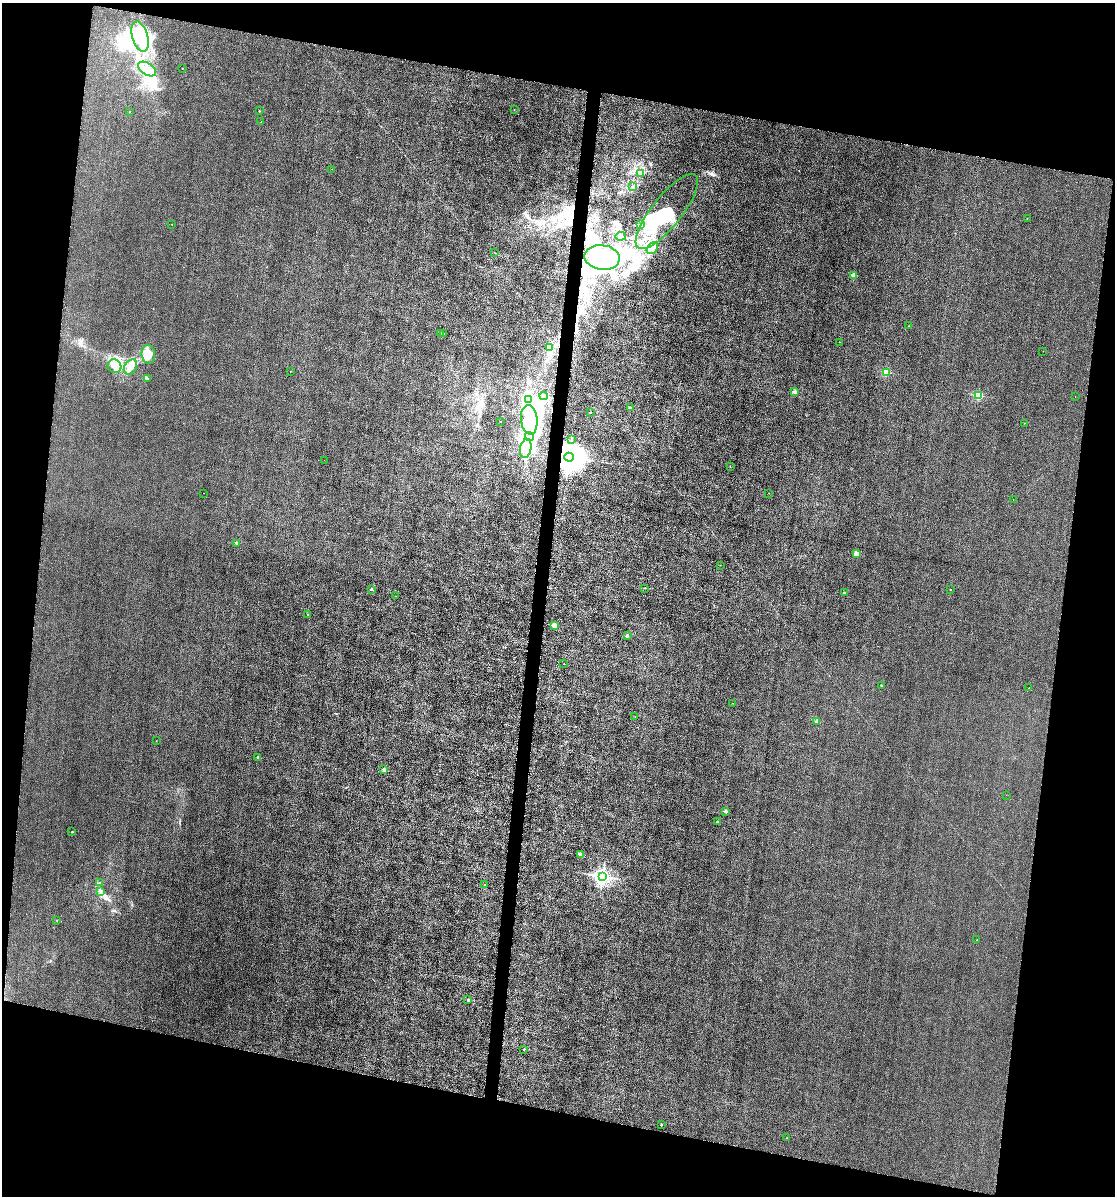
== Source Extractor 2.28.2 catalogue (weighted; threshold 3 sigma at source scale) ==
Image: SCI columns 232-4682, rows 5-4777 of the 4800 x 4779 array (HDU 1 of 3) = the unmasked area's bounding box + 8 px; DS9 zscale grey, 4 x 4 block average (1 PNG px = mean of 4 x 4 image px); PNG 1117 x 1198 px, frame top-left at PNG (2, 3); each listed source drawn as its Kron ellipse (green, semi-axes under 4 px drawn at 4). Shown black and unused: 23% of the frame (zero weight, under 3 of 6 exposures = <1% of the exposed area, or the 3 px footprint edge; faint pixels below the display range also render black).
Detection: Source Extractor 2.28.2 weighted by HDU 2 'WHT'. Background 0.00826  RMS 0.0031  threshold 0.0128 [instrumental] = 3 sigma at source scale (4.09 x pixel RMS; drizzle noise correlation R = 1.36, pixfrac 0.8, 0.05/0.05 arcsec/px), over >= 5 px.
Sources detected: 106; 17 inside a brighter object's white glare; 1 cosmic-ray / hot-pixel residue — neither listed nor drawn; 3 inside a brighter listed object's ellipse — not listed separately; the other 85 listed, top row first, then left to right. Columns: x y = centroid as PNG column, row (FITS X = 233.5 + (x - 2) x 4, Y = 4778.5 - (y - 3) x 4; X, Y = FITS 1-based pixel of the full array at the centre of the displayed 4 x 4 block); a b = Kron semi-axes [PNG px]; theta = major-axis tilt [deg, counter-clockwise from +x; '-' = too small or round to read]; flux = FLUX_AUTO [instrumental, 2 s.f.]
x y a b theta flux
140 36 15 7 -74 33
182 68 2 2 - 1.1
147 69 10 6 -34 15
514 110 2 2 - 0.51
259 111 2 2 - 1.8
129 112 2 2 - 1.7
261 122 2 2 - 0.87
332 169 2 2 - 0.29
640 173 3 2 - 2.1
633 186 4 2 - 1.6
667 211 46 15 51 80
1027 218 2 2 - 0.62
172 224 2 2 - 0.71
640 225 4 2 - 1.3
621 236 5 4 - 4.6
652 248 6 5 - 15
495 253 2 2 - 0.44
602 257 18 12 -9 620
854 275 2 2 - 36
909 326 2 2 - 0.39
440 333 2 2 - 4.1
444 334 2 2 - 2
839 342 2 2 - 0.82
549 348 2 2 - 0.96
1043 351 2 2 - 0.23
148 354 9 6 -84 37
114 366 7 6 - 11
130 367 8 5 54 19
290 371 2 2 - 0.72
886 372 2 2 - 90
147 379 3 2 - 1.2
795 392 2 2 - 20
544 396 4 3 - 3.7
978 396 2 2 - 110
1075 397 2 2 - 0.33
529 399 2 2 - 1.5
630 408 2 2 - 6
590 412 2 2 - 2.6
529 420 15 8 -84 62
500 421 2 2 - 0.93
1024 423 2 2 - 0.61
529 436 4 3 - 11
571 440 3 2 - 0.75
526 448 10 5 79 17
569 457 5 4 - 5000
324 460 2 2 - 0.26
730 467 2 2 - 0.38
204 493 2 2 - 0.39
769 493 2 2 - 0.39
1013 499 2 2 - 0.33
236 543 2 2 - 5
856 554 2 2 - 31
720 565 2 2 - 0.24
645 588 2 2 - 0.54
371 589 2 2 - 5.5
950 590 2 2 - 1.2
844 593 2 2 - 4.3
395 596 2 2 - 0.35
307 615 2 2 - 0.61
554 625 2 2 - 40
627 636 2 2 - 7.1
564 664 2 2 - 0.99
881 685 2 2 - 1.9
1029 688 2 2 - 0.7
732 703 2 2 - 0.34
635 717 2 2 - 0.37
817 721 2 2 - 19
156 741 2 2 - 0.29
258 757 2 2 - 11
383 770 2 2 - 11
1006 795 2 2 - 0.23
726 811 2 2 - 10
717 822 2 2 - 4.8
72 832 2 2 - 2.1
580 854 2 2 - 20
602 877 3 2 - 730
99 883 2 2 - 1.2
485 885 2 2 - 0.48
101 891 3 2 - 1.7
57 920 2 2 - 0.51
977 940 2 2 - 0.62
468 1000 2 2 - 9.4
524 1049 2 2 - 0.52
661 1125 2 2 - 2.2
787 1138 2 2 - 0.47
Overlapping masked pixels (flux is a lower limit): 1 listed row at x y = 569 457
Diffuse or blended objects may show on this block-average render without a row.